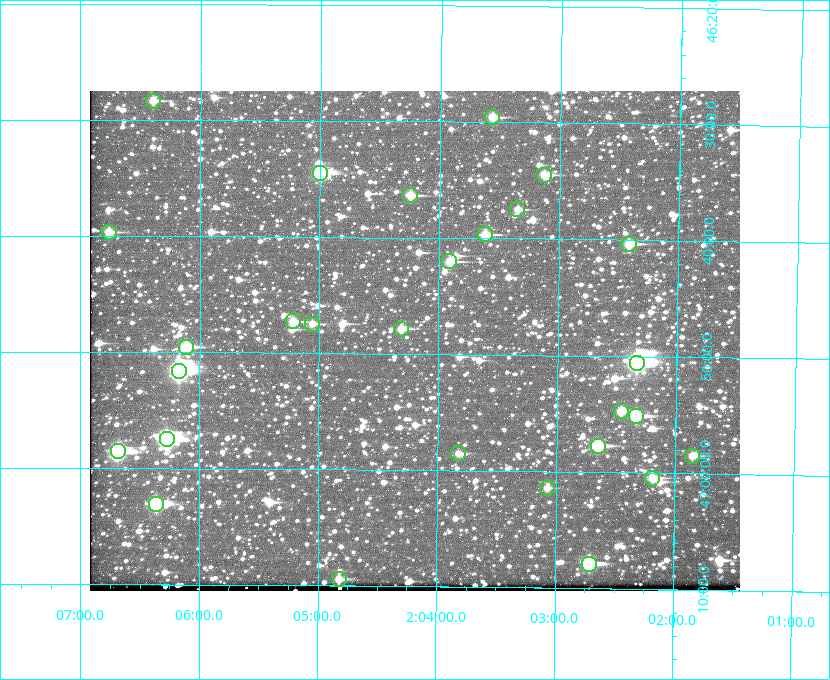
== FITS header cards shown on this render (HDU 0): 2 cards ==
NAXIS1  =                  650 / Width of table row in bytes
NAXIS2  =                  500 / Number of rows in table

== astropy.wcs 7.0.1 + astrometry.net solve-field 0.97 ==
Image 650 x 500 px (HDU 0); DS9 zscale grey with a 90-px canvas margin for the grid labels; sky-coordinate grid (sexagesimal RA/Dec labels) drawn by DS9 from the SOLVED WCS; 28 Tycho-2 reference stars matched to detected sources circled (green)
Header WCS: none
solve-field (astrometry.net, Tycho-2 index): SOLVED blind (the file carries no WCS)
Solved WCS: RA---TAN-SIP/DEC--TAN-SIP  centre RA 02:04:12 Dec +46:49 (31.05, +46.81 deg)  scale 5.16 arcsec/px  FOV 55.9' x 43.0'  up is +180 deg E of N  parity flipped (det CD > 0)
(file carries no celestial WCS; the grid is the blind solution)
Tycho-2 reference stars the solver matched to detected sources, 28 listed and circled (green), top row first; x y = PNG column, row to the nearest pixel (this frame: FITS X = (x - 90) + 1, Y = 500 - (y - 91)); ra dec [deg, ICRS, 3 dp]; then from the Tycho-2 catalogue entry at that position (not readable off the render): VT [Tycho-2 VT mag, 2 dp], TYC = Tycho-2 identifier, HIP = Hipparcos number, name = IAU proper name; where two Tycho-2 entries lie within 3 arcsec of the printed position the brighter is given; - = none
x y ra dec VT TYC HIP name
153 101 31.598 +46.472 10.81 3281-451-1 - -
492 117 30.892 +46.493 10.70 3280-490-1 - -
320 173 31.250 +46.575 8.43 3281-919-1 - -
544 175 30.782 +46.574 10.16 3280-645-1 - -
410 195 31.061 +46.606 9.99 3281-582-1 - -
517 209 30.837 +46.625 10.69 3280-1254-1 - -
109 232 31.690 +46.661 10.70 3281-375-1 - -
485 234 30.904 +46.661 9.60 3280-781-1 - -
629 244 30.604 +46.672 9.47 3280-908-1 - -
449 261 30.978 +46.700 9.85 3281-909-1 - -
293 321 31.305 +46.788 10.64 3281-663-1 - -
312 324 31.264 +46.791 10.76 3281-86-1 - -
401 329 31.078 +46.798 10.61 3281-114-1 - -
186 347 31.529 +46.825 9.32 3281-34-1 - -
637 363 30.583 +46.843 7.07 3280-746-1 9508 -
179 371 31.543 +46.860 7.50 3281-160-1 9805 -
621 411 30.615 +46.912 10.08 3284-203-1 - -
636 416 30.584 +46.919 9.47 3284-629-1 - -
167 439 31.569 +46.957 8.53 3285-177-1 9816 -
598 446 30.663 +46.962 9.31 3284-347-1 - -
118 451 31.671 +46.975 8.89 3285-43-1 - -
458 453 30.956 +46.975 11.27 3285-185-1 - -
692 456 30.464 +46.975 10.61 3284-511-1 - -
652 478 30.548 +47.007 10.42 3284-727-1 - -
547 488 30.769 +47.024 11.20 3284-681-1 - -
156 504 31.591 +47.051 8.70 3285-1195-1 - -
589 564 30.679 +47.131 10.02 3284-307-1 - -
339 579 31.205 +47.157 10.28 3285-879-1 - -